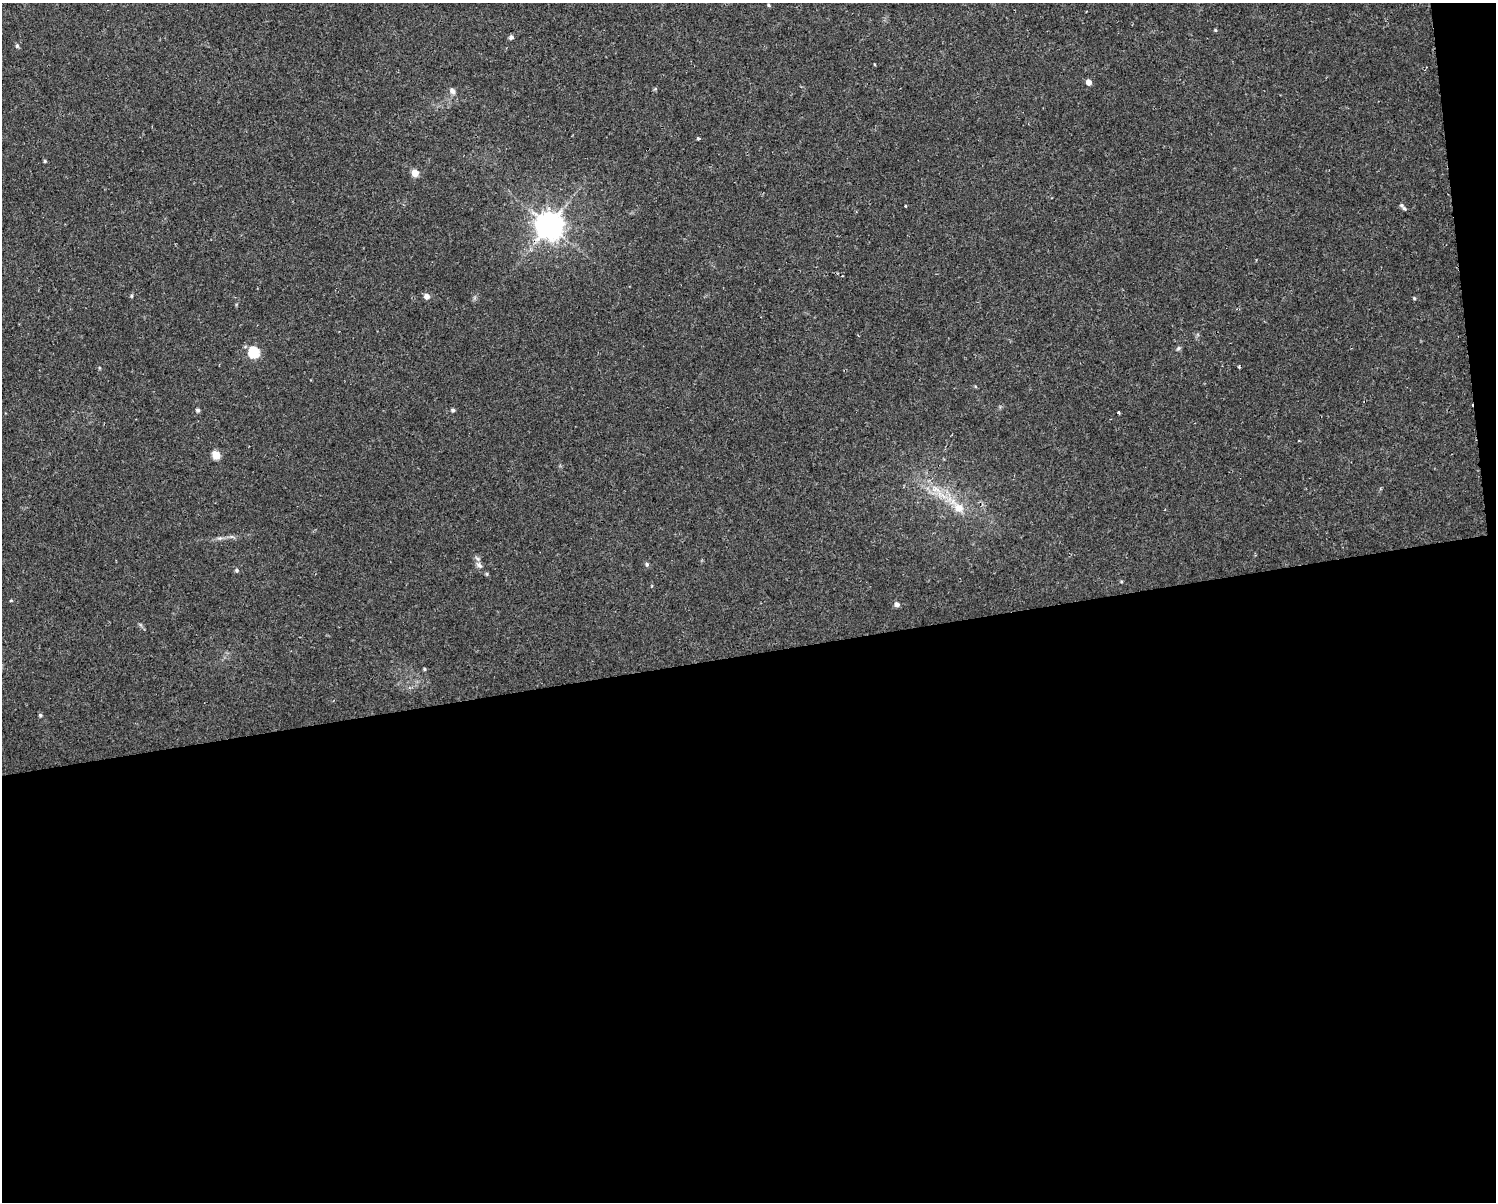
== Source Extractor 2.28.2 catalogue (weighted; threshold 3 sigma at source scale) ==
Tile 12 of 3 x 4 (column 3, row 4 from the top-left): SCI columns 3054-4547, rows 1-1200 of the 4573 x 4799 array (HDU 1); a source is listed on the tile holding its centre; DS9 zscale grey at full resolution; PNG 1498 x 1204 px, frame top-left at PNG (2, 3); no overlay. Shown black and unused: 47% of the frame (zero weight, under 2 of 3 exposures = <1% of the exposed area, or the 3 px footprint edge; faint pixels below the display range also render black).
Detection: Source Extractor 2.28.2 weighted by HDU 2 'WHT'; one run over the whole footprint, this tile lists its part. Background 0.0342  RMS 0.0031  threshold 0.0142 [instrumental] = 3 sigma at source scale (4.5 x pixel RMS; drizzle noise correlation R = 1.50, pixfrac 1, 0.0396/0.0396 arcsec/px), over >= 5 px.
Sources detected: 32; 1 cosmic-ray / hot-pixel residue — not listed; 1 inside a brighter listed object's ellipse — not listed separately; the other 30 listed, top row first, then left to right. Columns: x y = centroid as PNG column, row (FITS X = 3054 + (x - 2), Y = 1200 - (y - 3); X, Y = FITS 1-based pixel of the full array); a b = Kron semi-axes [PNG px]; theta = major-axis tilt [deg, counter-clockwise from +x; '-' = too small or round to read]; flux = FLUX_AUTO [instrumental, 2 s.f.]
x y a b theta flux
769 5 4 4 - 0.37
1215 30 4 4 - 0.33
511 37 5 5 - 0.91
17 46 6 5 - 0.57
874 64 4 2 - 0.25
1089 82 5 4 - 2.5
452 91 10 7 -51 1.2
698 138 3 3 - 0.63
45 161 4 4 - 0.38
415 173 5 5 - 6.4
1404 208 8 5 -42 0.7
549 225 8 8 - 430
131 296 6 4 90 0.38
427 296 6 6 - 1.6
1414 298 5 3 - 0.32
1178 348 7 5 59 0.54
254 352 6 5 - 28
198 410 6 5 - 0.55
453 410 5 5 - 0.6
1119 412 3 3 - 0.68
216 455 5 5 - 8.7
958 507 26 12 -47 7
647 564 6 5 - 0.6
479 565 11 6 -50 1.4
237 570 5 5 - 0.53
1121 582 5 3 - 0.29
11 600 4 4 - 0.3
897 604 5 5 - 1.4
424 669 4 4 - 0.38
40 715 5 4 - 0.45
Overlapping masked pixels (flux is a lower limit): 1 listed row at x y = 549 225